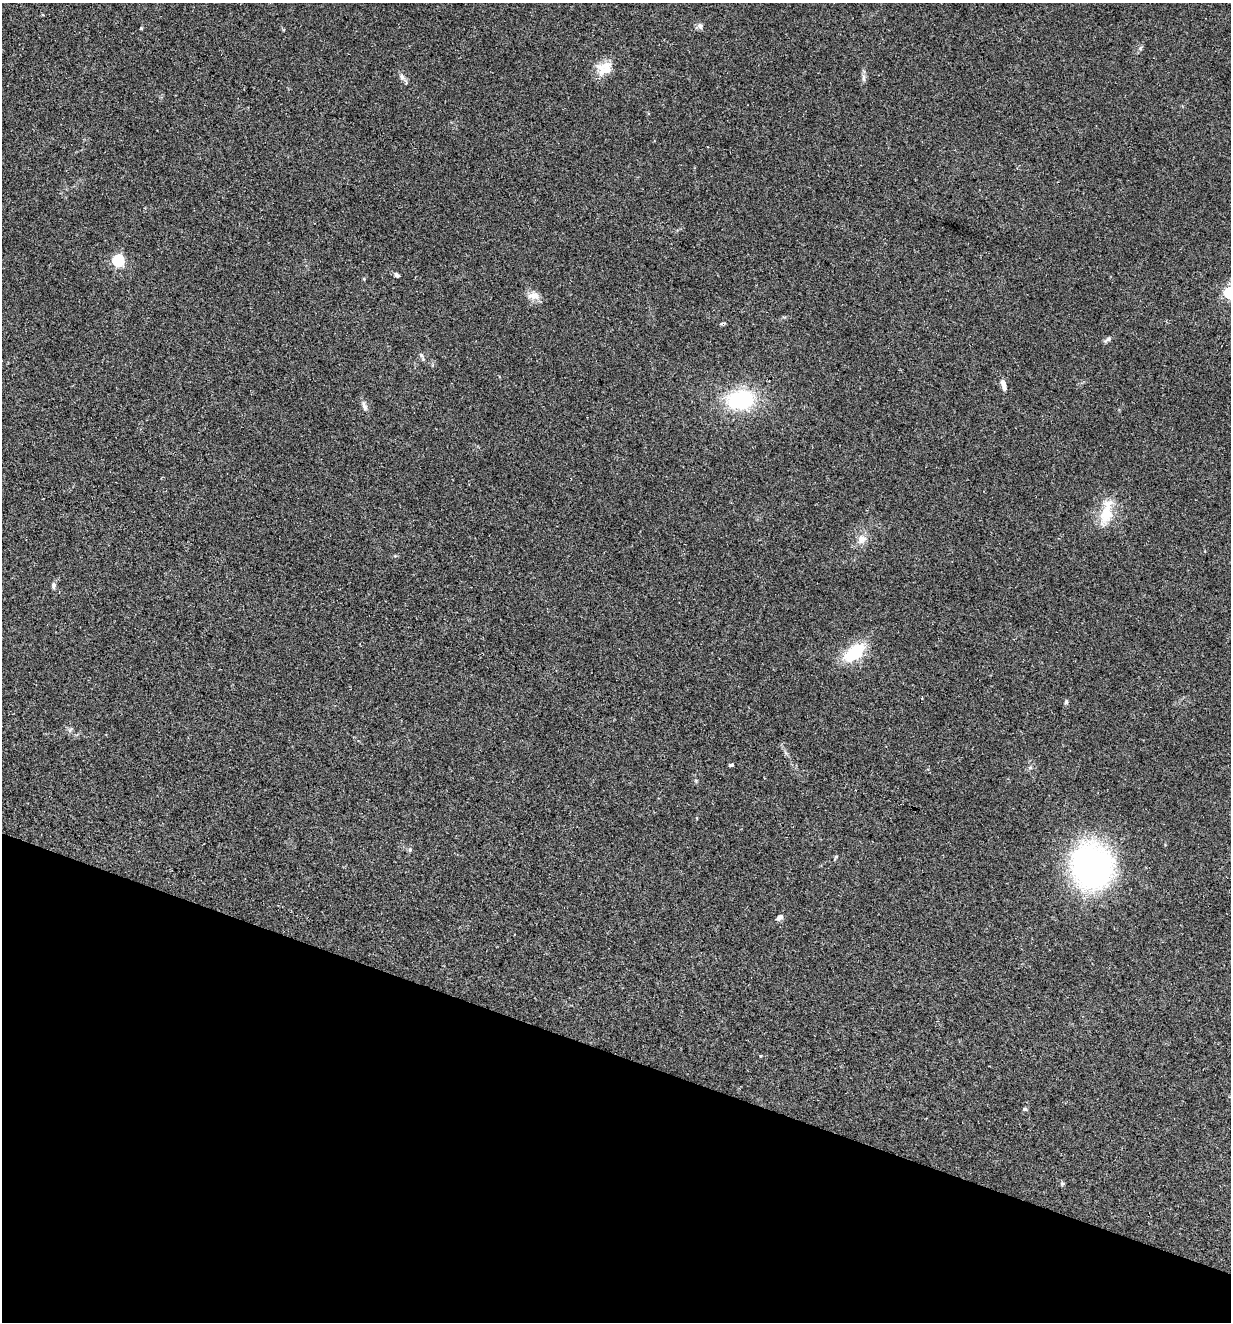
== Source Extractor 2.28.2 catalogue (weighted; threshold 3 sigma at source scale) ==
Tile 15 of 4 x 4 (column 3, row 4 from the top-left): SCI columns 2713-3941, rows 1-1320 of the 5297 x 5282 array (HDU 1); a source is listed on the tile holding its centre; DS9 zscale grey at full resolution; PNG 1233 x 1324 px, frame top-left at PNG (2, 3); no overlay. Shown black and unused: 20% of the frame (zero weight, under 3 of 5 exposures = <1% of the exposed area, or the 3 px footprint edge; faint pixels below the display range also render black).
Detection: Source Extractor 2.28.2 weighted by HDU 2 'WHT'; one run over the whole footprint, this tile lists its part. Background 0.107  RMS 0.0066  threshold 0.0299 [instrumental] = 3 sigma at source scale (4.5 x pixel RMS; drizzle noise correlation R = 1.50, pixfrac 1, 0.05/0.05 arcsec/px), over >= 5 px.
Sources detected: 27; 1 cosmic-ray / hot-pixel residue — not listed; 1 inside a brighter listed object's ellipse — not listed separately; the other 25 listed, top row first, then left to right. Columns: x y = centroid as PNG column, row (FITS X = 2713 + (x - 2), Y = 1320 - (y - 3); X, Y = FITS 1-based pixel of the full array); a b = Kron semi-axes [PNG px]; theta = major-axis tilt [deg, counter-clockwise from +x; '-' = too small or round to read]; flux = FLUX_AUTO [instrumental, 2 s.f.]
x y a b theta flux
700 26 9 8 - 2.1
1141 48 7 4 70 1.1
604 68 21 16 23 10
402 77 8 6 -76 2.1
863 78 10 5 90 1.9
118 261 5 5 - 70
397 275 7 5 -39 1.5
534 296 16 10 -10 5.5
1108 339 10 5 35 1.8
421 356 12 4 -59 1.5
1003 383 8 6 -68 3.2
740 400 26 19 7 53
364 407 10 6 -60 2.1
1106 513 33 14 77 17
862 539 14 11 51 5.5
53 585 8 5 85 1.9
854 653 21 12 39 31
1066 702 6 4 74 1.2
732 765 5 4 - 0.99
410 850 6 5 - 1.1
836 856 6 4 1 0.78
1091 866 40 37 -71 180
779 918 8 5 35 2.7
1025 1109 6 5 - 0.91
1062 1184 6 4 47 0.89